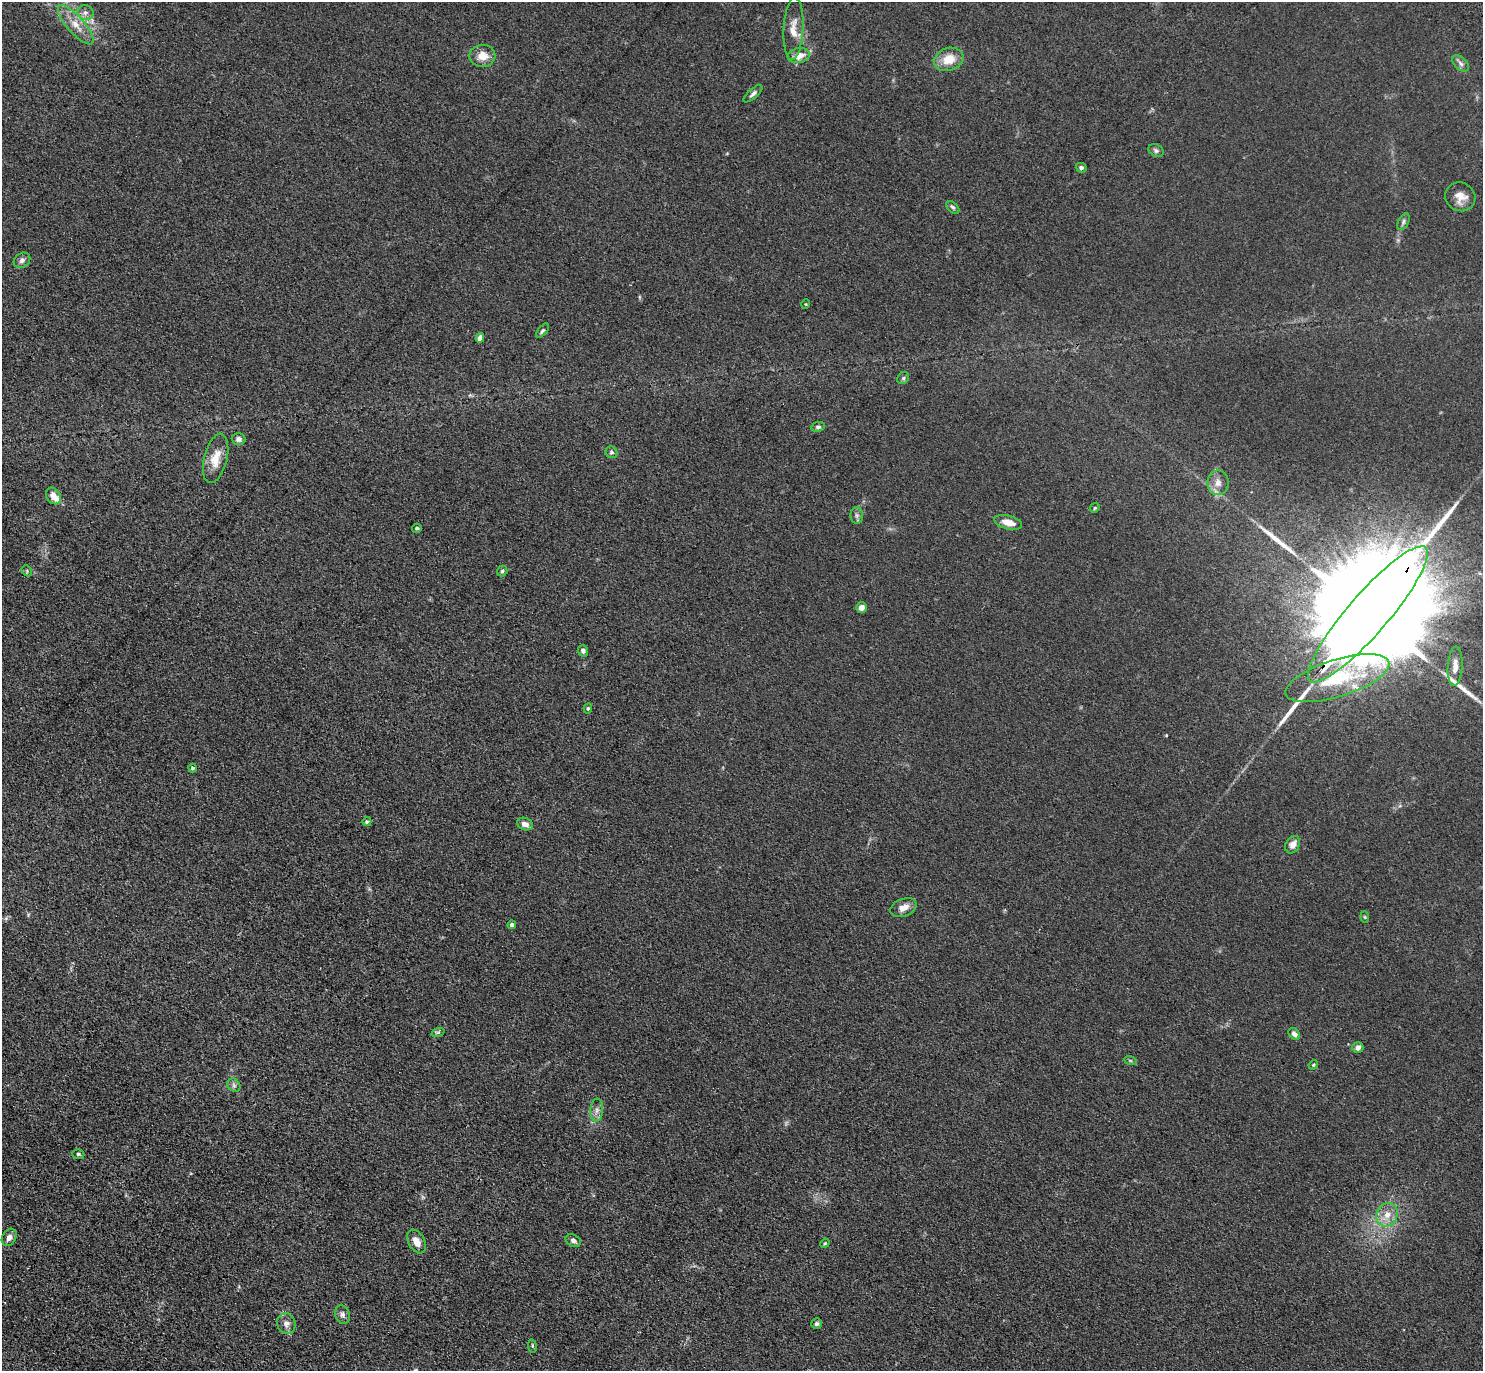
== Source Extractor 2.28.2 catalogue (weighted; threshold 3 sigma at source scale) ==
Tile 7 of 4 x 4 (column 3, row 2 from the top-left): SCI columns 3010-4490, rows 3094-4462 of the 6001 x 6022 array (HDU 1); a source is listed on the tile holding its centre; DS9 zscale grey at full resolution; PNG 1485 x 1373 px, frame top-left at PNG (2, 2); each listed source drawn as its Kron ellipse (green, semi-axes under 4 px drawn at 4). Shown black and unused: <1% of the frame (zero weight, under 3 of 4 exposures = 4% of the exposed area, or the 3 px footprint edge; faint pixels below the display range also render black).
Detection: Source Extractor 2.28.2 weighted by HDU 2 'WHT'; one run over the whole footprint, this tile lists its part. Background 0.0394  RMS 0.0046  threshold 0.0208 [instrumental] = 3 sigma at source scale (4.5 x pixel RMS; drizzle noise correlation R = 1.50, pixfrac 1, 0.05/0.05 arcsec/px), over >= 5 px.
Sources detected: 64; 3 long thin detections or spike segments (spike, bleed or trail) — neither listed nor drawn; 1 inside a brighter listed object's ellipse — not listed separately; the other 60 listed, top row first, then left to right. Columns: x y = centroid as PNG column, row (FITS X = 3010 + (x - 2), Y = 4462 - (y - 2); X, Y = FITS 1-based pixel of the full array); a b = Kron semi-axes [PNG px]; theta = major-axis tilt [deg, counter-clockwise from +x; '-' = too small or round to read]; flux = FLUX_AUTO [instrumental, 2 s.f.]
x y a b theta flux
85 13 8 7 - 2
76 25 25 8 -48 6.5
793 29 31 10 87 6.4
482 56 13 11 2 5.6
799 56 11 7 10 4.8
949 59 15 11 19 8.2
1461 63 10 6 -46 1.5
753 94 12 5 42 1.5
1156 150 8 6 -29 1.1
1081 168 5 4 - 1.2
1460 197 15 14 - 5
953 207 8 4 -44 0.89
1403 222 9 5 64 1.1
22 260 9 7 35 1.8
806 304 5 3 - 0.41
542 331 8 4 50 0.87
480 338 5 4 - 3.3
903 378 6 5 - 0.81
818 427 7 5 10 1.1
239 439 7 6 - 1.7
611 452 6 5 - 1.1
216 458 25 11 76 8
1218 483 12 10 -90 3.7
53 496 9 7 -55 3.7
1095 508 5 4 - 0.56
857 515 8 6 -89 1.4
1008 522 14 6 -14 5.5
417 528 5 4 - 0.86
27 571 6 4 -50 0.67
502 571 5 5 - 0.8
861 608 5 5 - 3.1
1368 614 88 20 49 38000
583 651 6 5 - 1.5
1455 666 19 7 86 4.4
1337 678 54 18 17 33
588 708 5 4 - 0.66
193 768 4 4 - 0.91
367 822 4 4 - 0.87
525 824 8 6 -22 2.6
1293 845 9 7 59 3.1
903 908 14 8 22 3.9
1365 917 6 4 -88 0.49
512 925 4 4 - 1.1
438 1032 7 4 19 0.75
1294 1034 7 5 -46 1.8
1358 1048 5 5 - 2.3
1130 1060 6 4 -19 0.6
1313 1065 5 3 - 0.49
234 1085 7 6 - 1.3
597 1110 11 6 85 2.1
78 1154 6 4 -18 0.87
1387 1215 12 10 68 4.8
9 1237 9 7 60 3.1
416 1241 13 8 -60 4.3
573 1241 8 6 -27 1.6
825 1243 5 4 - 0.46
342 1315 9 7 -70 1.6
286 1323 10 9 - 2.7
817 1324 5 5 - 1
532 1346 7 3 -82 0.58
Overlapping masked pixels (flux is a lower limit): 1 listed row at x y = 1368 614